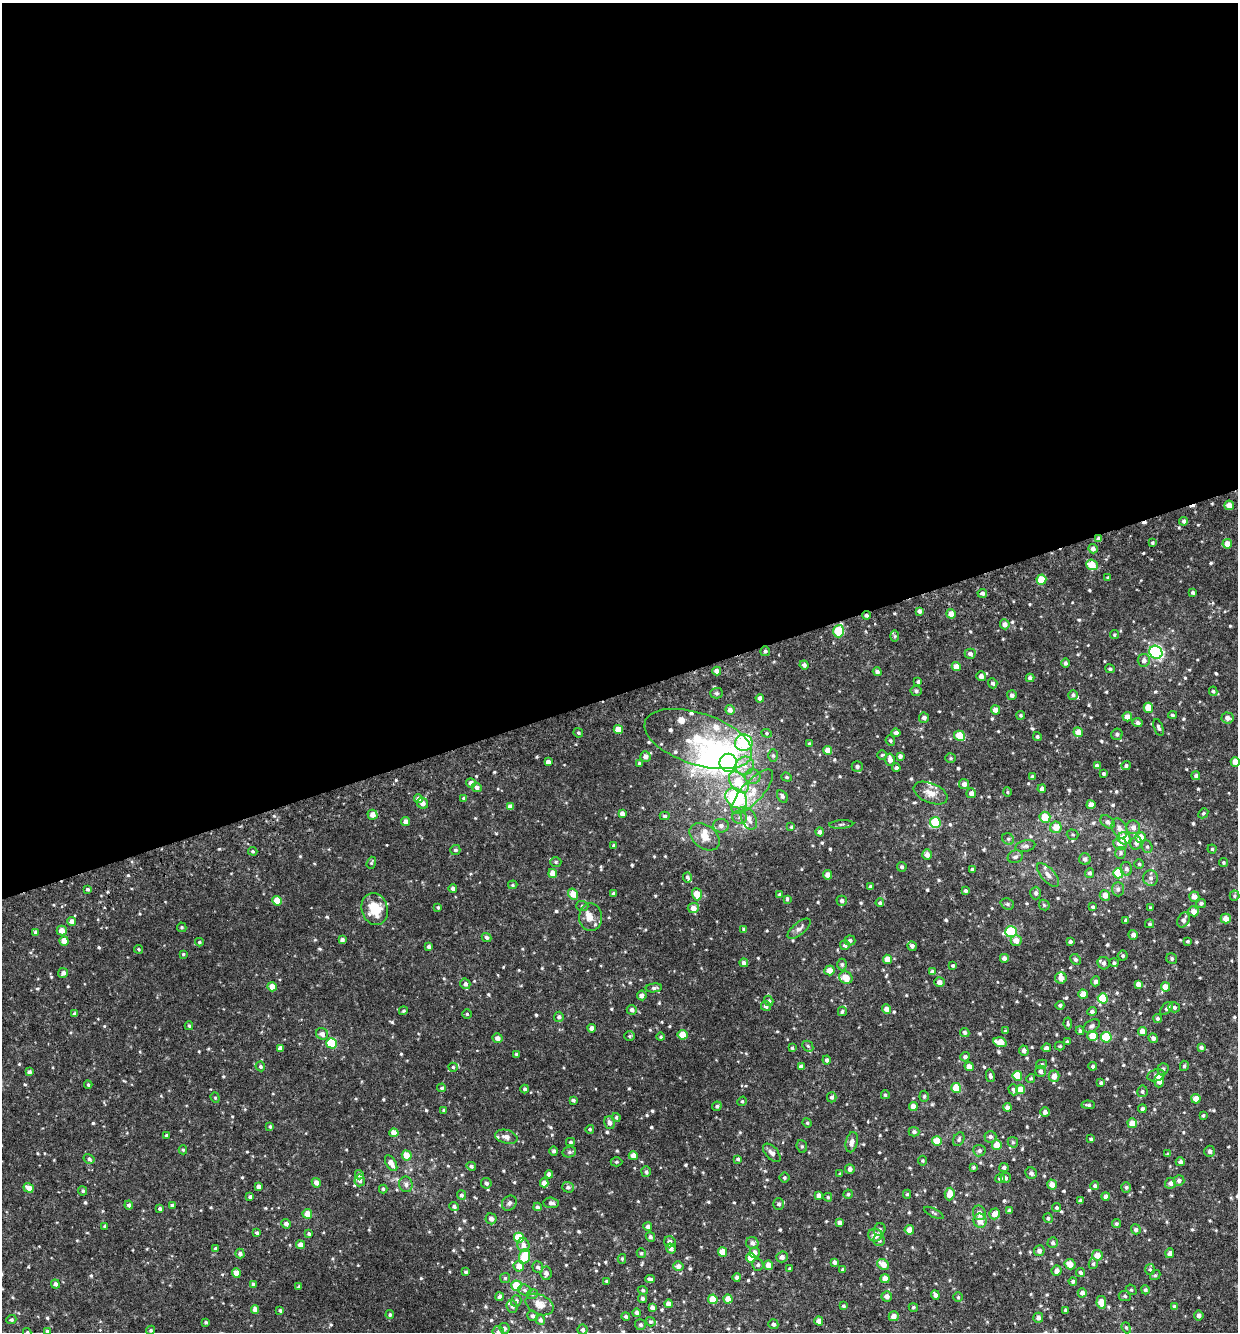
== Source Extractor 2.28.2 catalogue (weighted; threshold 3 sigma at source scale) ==
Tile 2 of 4 x 4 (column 2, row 1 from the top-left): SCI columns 1373-2608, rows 4048-5377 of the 5268 x 5434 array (HDU 1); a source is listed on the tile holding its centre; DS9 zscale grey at full resolution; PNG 1240 x 1334 px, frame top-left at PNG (2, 3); each listed source drawn as its Kron ellipse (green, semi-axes under 4 px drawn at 4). Shown black and unused: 52% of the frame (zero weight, under 3 of 6 exposures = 5% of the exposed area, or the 3 px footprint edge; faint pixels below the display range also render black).
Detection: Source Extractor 2.28.2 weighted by HDU 2 'WHT'; one run over the whole footprint, this tile lists its part. Background 0.00508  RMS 0.0024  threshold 0.00995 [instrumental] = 3 sigma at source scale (4.09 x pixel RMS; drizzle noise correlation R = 1.36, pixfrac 0.8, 0.0396/0.0396 arcsec/px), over >= 5 px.
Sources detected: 700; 4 inside a brighter object's white glare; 2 cosmic-ray / hot-pixel residue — neither listed nor drawn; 16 inside a brighter listed object's ellipse — not listed separately; of the other 678, all 500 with FLUX_AUTO >= 0.281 (the completeness limit of this list) listed and drawn (178 fainter detections not listed), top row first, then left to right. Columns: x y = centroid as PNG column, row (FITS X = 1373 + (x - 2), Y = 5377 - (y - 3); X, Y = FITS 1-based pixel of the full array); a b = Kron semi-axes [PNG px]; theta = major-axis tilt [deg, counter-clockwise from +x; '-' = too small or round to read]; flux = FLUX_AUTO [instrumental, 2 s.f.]
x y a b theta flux
1229 505 5 4 - 1.7
1184 521 4 4 - 0.46
1099 539 4 4 - 0.88
1152 543 3 3 - 0.32
1227 544 5 5 - 2
1093 549 5 4 - 0.88
1092 565 6 5 - 3.5
1108 578 3 3 - 0.33
1041 580 5 5 - 4.8
1193 592 4 3 - 0.42
982 593 5 4 - 0.77
919 611 4 4 - 0.6
951 614 5 4 - 1.5
866 615 4 4 - 0.53
1005 624 5 5 - 1.2
839 631 6 5 - 10
1114 635 4 4 - 0.3
895 636 6 4 -89 0.3
765 651 5 5 - 0.43
1156 652 7 6 - 36
970 654 5 5 - 0.82
1144 660 6 6 - 0.93
1066 663 4 4 - 0.51
804 665 5 4 - 0.67
956 667 4 4 - 2.1
1110 669 5 4 - 0.4
717 671 4 4 - 1.1
877 672 4 4 - 0.65
981 676 5 5 - 1.1
1030 678 4 4 - 0.65
918 682 4 4 - 0.41
993 683 5 4 - 0.54
916 691 5 5 - 0.47
1213 691 5 4 - 0.33
717 693 6 5 - 0.44
1012 695 5 5 - 0.79
1073 695 5 5 - 0.44
760 698 4 4 - 0.94
1148 708 5 5 - 3.7
730 710 5 4 - 1
995 710 4 4 - 1.6
1021 715 4 4 - 0.35
1172 715 4 3 - 0.33
1127 717 5 4 - 1.6
924 718 5 5 - 0.79
1227 718 6 5 - 1
1138 723 5 4 - 0.55
1158 727 9 4 -71 0.47
618 730 4 4 - 3
1078 732 5 4 - 2.4
578 733 5 4 - 0.35
767 733 5 4 - 0.28
896 733 4 4 - 0.75
1117 734 6 5 - 0.5
960 736 5 5 - 5.4
1037 736 4 4 - 0.35
698 739 56 26 -18 15
890 741 5 4 - 0.3
744 743 9 8 - 22
809 744 3 3 - 0.34
827 750 4 4 - 2.1
773 755 6 5 - 0.42
882 755 5 4 - 0.28
645 756 5 5 - 0.97
900 756 4 4 - 0.67
951 758 5 4 - 0.3
890 759 6 5 - 1.4
548 762 4 4 - 1
1235 762 5 4 - 2.3
639 763 4 4 - 0.28
728 763 9 8 - 64
745 766 9 9 - 1.8
1097 766 4 4 - 0.72
1126 766 4 4 - 0.44
857 767 5 5 - 0.56
896 768 4 3 - 0.53
1103 774 3 3 - 0.41
1196 776 4 4 - 0.51
753 777 8 7 - 0.9
787 777 5 4 - 0.31
1032 777 4 4 - 0.45
739 782 12 8 -52 5.8
471 783 5 4 - 0.98
964 784 5 5 - 0.93
477 787 5 4 - 0.83
1042 789 4 4 - 0.77
752 792 28 10 48 4.4
1007 792 4 4 - 0.28
931 793 18 10 -23 2.1
971 793 5 5 - 0.89
782 796 7 5 -58 0.6
464 798 4 3 - 0.52
736 798 12 9 -37 20
419 799 5 4 - 1.3
423 803 6 5 - 1.2
1091 805 4 4 - 1.8
510 807 4 4 - 1.1
622 813 4 4 - 0.95
1203 813 5 4 - 0.36
372 815 5 5 - 1.5
665 816 5 4 - 0.4
740 817 7 6 - 0.64
1045 817 5 5 - 3.9
749 819 11 7 -65 1.5
406 821 4 4 - 1.1
935 822 5 5 - 8.8
1107 822 8 5 -40 0.66
841 824 12 4 4 0.5
721 826 8 7 - 0.88
791 827 4 4 - 0.29
1056 827 6 5 - 2.2
1133 827 7 7 - 0.94
1120 828 10 7 -63 1.1
820 832 4 4 - 0.8
1073 835 6 5 - 0.31
704 837 17 11 -38 2.5
1124 838 6 6 - 3.9
1140 838 5 5 - 3.2
1008 839 6 5 - 0.43
1136 843 7 5 78 0.66
1120 844 7 6 - 1.6
614 845 4 4 - 0.35
1025 846 10 5 12 0.62
1147 847 6 5 - 0.41
1212 849 4 4 - 0.32
455 850 5 5 - 0.46
253 851 4 3 - 0.31
1120 853 6 5 - 0.41
927 855 5 4 - 1.1
1015 857 8 6 22 0.63
1085 859 6 5 - 0.6
556 862 5 5 - 0.34
1223 862 4 4 - 0.31
371 863 6 4 70 0.31
1139 864 5 5 - 0.31
902 867 5 4 - 0.47
972 869 4 4 - 0.32
1126 869 6 5 - 0.63
553 873 4 4 - 2.1
1090 873 5 4 - 0.41
1118 873 5 5 - 7.5
828 875 5 4 - 1.7
1048 875 15 6 -48 1.5
687 877 5 4 - 0.54
1151 878 8 7 - 0.79
513 885 4 4 - 0.28
870 887 3 3 - 0.49
453 888 4 4 - 0.82
88 889 4 3 - 0.4
1118 889 7 6 - 0.5
965 891 4 3 - 0.44
614 893 4 4 - 0.49
1036 893 6 5 - 0.65
573 894 6 5 - 2.3
697 894 6 5 - 3.1
780 894 4 3 - 0.52
1105 895 5 5 - 1.5
1234 896 5 5 - 0.35
1194 897 5 5 - 1.3
787 899 4 3 - 0.32
277 901 5 4 - 4.1
842 901 5 5 - 0.73
880 903 4 4 - 0.41
1201 903 5 4 - 0.49
1007 904 7 5 -21 0.41
1044 905 6 4 -46 0.33
582 906 6 5 - 0.42
1093 907 4 3 - 0.35
438 908 4 3 - 0.32
693 908 5 5 - 1.5
1150 908 3 3 - 0.32
375 909 16 13 -74 6
1193 911 5 5 - 1.5
591 917 14 11 88 2
1226 918 5 5 - 1.9
1126 920 4 3 - 0.47
1183 920 8 5 63 0.77
72 921 4 4 - 1.2
1150 924 4 4 - 0.36
182 927 5 4 - 0.34
744 929 4 3 - 0.51
799 929 14 6 40 0.89
62 931 5 4 - 1.6
36 932 4 4 - 0.61
1011 932 6 5 - 14
1133 935 5 5 - 0.78
487 937 5 4 - 0.49
342 940 4 4 - 0.75
850 940 5 5 - 0.48
1016 940 5 5 - 1.7
64 941 5 4 - 2.5
1188 941 3 3 - 0.32
199 942 4 3 - 0.32
1070 942 4 3 - 0.51
845 945 5 5 - 0.64
912 946 5 4 - 0.77
429 947 4 3 - 0.63
139 949 4 4 - 0.29
183 954 4 3 - 0.3
1123 956 5 5 - 0.33
1004 958 4 4 - 0.85
887 959 5 4 - 2.9
1076 959 6 5 - 0.43
1172 959 6 5 - 0.4
744 963 4 4 - 0.91
1104 963 6 6 - 0.8
1114 963 4 4 - 0.39
842 965 6 4 -89 0.41
953 965 3 3 - 0.32
829 970 5 5 - 2.1
932 972 4 4 - 0.97
63 973 5 4 - 0.72
846 978 7 6 - 3.2
1061 978 6 5 - 1.4
1095 981 5 4 - 0.63
939 982 5 5 - 1
465 984 5 5 - 0.65
1138 984 4 4 - 1
272 987 4 4 - 2.3
1165 987 4 4 - 2.3
654 988 8 4 7 0.53
1083 994 5 4 - 2.5
642 995 5 4 - 1.1
1103 998 5 5 - 7
769 1001 5 4 - 0.57
1060 1005 4 4 - 0.48
766 1006 5 4 - 0.6
1174 1007 6 5 - 0.65
1166 1008 8 4 48 0.44
886 1009 4 4 - 1.3
632 1010 5 5 - 0.68
403 1011 4 4 - 0.34
842 1011 4 4 - 0.42
1092 1011 4 4 - 0.52
75 1014 4 4 - 0.72
467 1014 4 4 - 0.3
559 1017 5 5 - 0.53
1157 1018 5 4 - 0.42
1068 1024 6 3 -83 0.36
189 1026 4 3 - 0.3
1092 1026 9 5 31 0.59
592 1028 4 4 - 1.1
1005 1031 3 3 - 0.35
1080 1031 4 3 - 0.39
965 1032 5 4 - 0.43
1142 1032 4 4 - 1.9
322 1034 6 5 - 1.1
683 1035 5 5 - 3
630 1036 5 5 - 0.3
1092 1036 5 5 - 3.1
661 1037 4 4 - 0.29
1106 1037 5 5 - 8.9
497 1038 5 5 - 0.98
1153 1038 5 4 - 0.71
1000 1042 7 5 -15 3.3
1067 1042 3 3 - 0.36
331 1043 5 5 - 10
808 1046 6 5 - 0.36
1060 1046 5 4 - 0.29
1201 1047 4 4 - 0.49
280 1048 4 4 - 0.86
792 1048 3 3 - 0.29
1046 1048 4 4 - 0.62
1024 1051 5 4 - 0.83
516 1054 4 3 - 0.3
965 1057 5 4 - 0.64
827 1060 4 4 - 0.54
1042 1064 5 4 - 0.36
260 1066 5 4 - 0.43
801 1066 4 4 - 0.89
969 1066 5 4 - 1.2
1093 1066 4 4 - 0.43
1184 1066 5 4 - 0.38
453 1067 4 4 - 0.3
1163 1069 6 5 - 0.63
1040 1071 5 5 - 0.68
29 1072 4 4 - 0.52
1156 1075 9 6 16 0.89
990 1076 6 4 -77 0.48
1017 1076 5 4 - 4.9
1054 1076 5 5 - 1.6
1031 1078 4 4 - 0.33
1159 1081 7 5 87 2.7
1101 1083 4 4 - 0.37
88 1085 4 4 - 0.31
442 1088 4 3 - 0.3
956 1088 5 5 - 4.9
525 1089 4 4 - 0.44
1021 1089 5 4 - 2
1013 1090 6 4 -69 0.52
1142 1091 6 5 - 0.37
885 1095 4 4 - 0.36
924 1096 5 4 - 0.32
832 1097 5 5 - 0.49
215 1098 5 4 - 0.29
1196 1099 4 4 - 2.4
573 1100 4 3 - 0.39
742 1101 5 4 - 0.28
1088 1105 7 4 -2 0.44
717 1106 5 4 - 0.41
913 1106 4 4 - 1.4
1007 1107 4 4 - 0.82
1142 1109 4 4 - 0.47
444 1110 3 3 - 0.32
1045 1112 5 4 - 0.79
1203 1116 4 3 - 0.29
616 1117 4 3 - 0.28
609 1123 6 5 - 0.77
807 1123 5 4 - 0.3
1132 1123 5 5 - 2.3
270 1126 4 3 - 0.33
590 1129 4 4 - 0.31
914 1132 5 5 - 0.53
394 1133 4 4 - 2.1
166 1135 3 3 - 0.35
506 1137 11 6 -13 1.1
990 1137 6 6 - 0.56
959 1139 7 5 64 0.44
1091 1139 4 4 - 0.3
937 1141 5 5 - 4.6
570 1142 4 3 - 0.31
852 1142 10 6 78 1.2
1013 1142 5 5 - 0.33
997 1145 5 5 - 2.5
802 1146 6 5 - 0.37
183 1150 4 4 - 0.31
554 1151 4 4 - 0.5
979 1151 6 6 - 0.55
1210 1151 5 5 - 0.62
569 1152 7 5 15 0.48
772 1153 11 6 -48 1
1168 1154 4 4 - 0.28
407 1155 5 5 - 2.7
633 1156 4 4 - 1.8
89 1159 6 4 -32 0.48
738 1159 3 3 - 0.38
922 1161 5 4 - 0.29
616 1162 6 4 0 0.31
1180 1162 4 4 - 0.72
391 1163 9 5 -58 1.9
471 1166 5 4 - 0.44
973 1167 4 3 - 0.3
1004 1167 4 4 - 0.52
850 1169 5 5 - 0.73
646 1172 5 4 - 0.45
1031 1173 6 5 - 0.66
549 1174 4 4 - 1
840 1174 3 3 - 0.3
359 1175 4 4 - 0.84
784 1178 5 5 - 0.36
1000 1178 5 4 - 0.68
1006 1178 5 5 - 0.45
360 1180 6 5 - 0.78
1179 1181 5 5 - 0.67
316 1183 5 4 - 1.2
486 1183 5 5 - 0.63
544 1183 4 4 - 1.5
1170 1183 5 5 - 0.76
406 1184 8 6 -80 0.71
1052 1185 5 5 - 1.5
1095 1186 4 4 - 0.42
259 1187 4 4 - 0.99
568 1187 6 5 - 0.47
1126 1187 5 5 - 0.47
29 1188 5 4 - 1.4
383 1189 4 4 - 0.41
83 1191 5 4 - 0.37
848 1194 4 4 - 0.39
907 1194 4 4 - 0.32
950 1194 6 5 - 2.2
461 1195 5 4 - 0.49
818 1195 4 4 - 0.76
1106 1196 4 4 - 0.87
250 1197 4 4 - 0.46
828 1197 4 4 - 0.29
1081 1200 4 4 - 0.59
509 1203 8 6 49 0.69
551 1203 7 5 -4 0.71
779 1204 5 5 - 0.58
129 1205 4 4 - 0.6
172 1205 4 3 - 0.56
454 1206 5 4 - 0.55
537 1207 4 4 - 0.5
1057 1208 4 4 - 0.38
160 1209 4 4 - 0.54
1009 1211 4 3 - 0.61
934 1213 10 4 -27 0.38
979 1213 7 6 - 1.3
307 1214 5 5 - 2.1
995 1214 5 5 - 1.6
1048 1218 5 4 - 0.4
491 1219 5 5 - 0.84
980 1221 7 6 - 2.1
840 1223 4 4 - 0.83
286 1224 5 4 - 0.79
1116 1224 4 4 - 0.37
105 1226 4 4 - 0.32
648 1226 4 4 - 0.77
1136 1229 5 5 - 0.49
880 1230 6 5 - 0.56
909 1230 4 4 - 2.1
257 1233 4 3 - 0.38
309 1234 4 3 - 0.34
875 1235 7 6 - 1.7
650 1237 5 4 - 0.53
519 1238 5 5 - 6.8
879 1240 6 5 - 0.51
670 1242 6 5 - 0.85
752 1243 6 6 - 0.82
1053 1243 5 5 - 0.44
300 1245 4 4 - 1.5
523 1245 7 6 - 0.98
671 1248 5 4 - 0.83
216 1249 4 4 - 0.43
1039 1251 5 5 - 0.83
723 1252 5 4 - 2.4
755 1252 5 5 - 0.81
641 1253 5 4 - 0.37
1170 1253 5 4 - 0.86
240 1254 5 4 - 0.55
1097 1255 5 5 - 2.1
524 1256 7 5 72 6.3
782 1257 6 5 - 0.83
751 1258 5 5 - 3.5
622 1259 5 4 - 0.31
834 1262 4 3 - 0.65
883 1264 6 5 - 2.1
1070 1264 5 5 - 2
1093 1264 5 4 - 0.38
758 1265 6 5 - 0.47
768 1265 5 4 - 1.6
519 1266 5 5 - 1.8
678 1266 5 5 - 0.87
538 1267 6 5 - 0.51
790 1269 3 3 - 0.31
843 1269 4 3 - 0.43
1150 1269 5 5 - 0.35
1057 1271 5 5 - 0.97
466 1272 3 3 - 0.33
1080 1272 5 4 - 0.47
236 1273 4 4 - 2.7
546 1273 6 5 - 0.78
1155 1275 5 4 - 0.31
737 1277 4 4 - 0.52
505 1278 5 5 - 0.3
650 1279 5 3 - 0.5
885 1279 4 4 - 2
606 1281 3 3 - 0.29
1073 1281 4 4 - 0.44
55 1284 4 4 - 0.61
253 1284 4 4 - 0.6
516 1286 5 5 - 5.1
299 1287 3 3 - 0.43
525 1290 7 5 -17 0.47
643 1290 5 4 - 0.29
1131 1290 6 5 - 0.33
1145 1290 4 4 - 0.37
1082 1293 4 4 - 0.99
532 1294 6 4 15 0.36
935 1295 5 4 - 0.67
887 1296 5 5 - 1.1
1125 1296 6 5 - 0.39
499 1297 4 4 - 0.76
958 1297 5 5 - 0.29
643 1298 4 4 - 0.57
713 1299 5 5 - 4.6
728 1299 4 4 - 2.3
516 1301 6 5 - 0.47
1101 1302 6 5 - 3.1
539 1304 15 9 -26 2
669 1304 4 4 - 1.3
843 1306 3 3 - 0.32
512 1307 6 5 - 0.51
652 1307 4 4 - 0.68
913 1307 5 4 - 0.35
1174 1307 4 3 - 0.63
255 1309 4 4 - 1.4
1065 1310 3 3 - 0.34
280 1311 4 3 - 0.36
637 1313 4 4 - 0.68
390 1315 4 4 - 0.3
533 1316 6 5 - 0.55
626 1316 4 3 - 0.54
894 1316 5 5 - 1.2
1199 1316 5 5 - 0.83
1038 1318 5 5 - 0.85
11 1320 5 4 - 0.36
540 1320 5 4 - 0.7
819 1321 4 4 - 1.3
206 1322 3 3 - 0.29
651 1322 5 4 - 0.41
773 1324 5 5 - 0.62
640 1325 5 5 - 0.42
505 1328 5 4 - 0.53
1126 1328 6 4 -69 0.28
151 1330 5 4 - 0.39
582 1330 5 5 - 0.63
498 1331 5 5 - 0.46
27 1332 4 3 - 0.34
47 1332 4 3 - 0.48
Overlapping masked pixels (flux is a lower limit): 3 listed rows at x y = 1099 539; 866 615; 839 631
Isophote crosses this tile's border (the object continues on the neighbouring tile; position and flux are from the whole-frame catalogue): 5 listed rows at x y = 1227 544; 1235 762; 498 1331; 27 1332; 47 1332